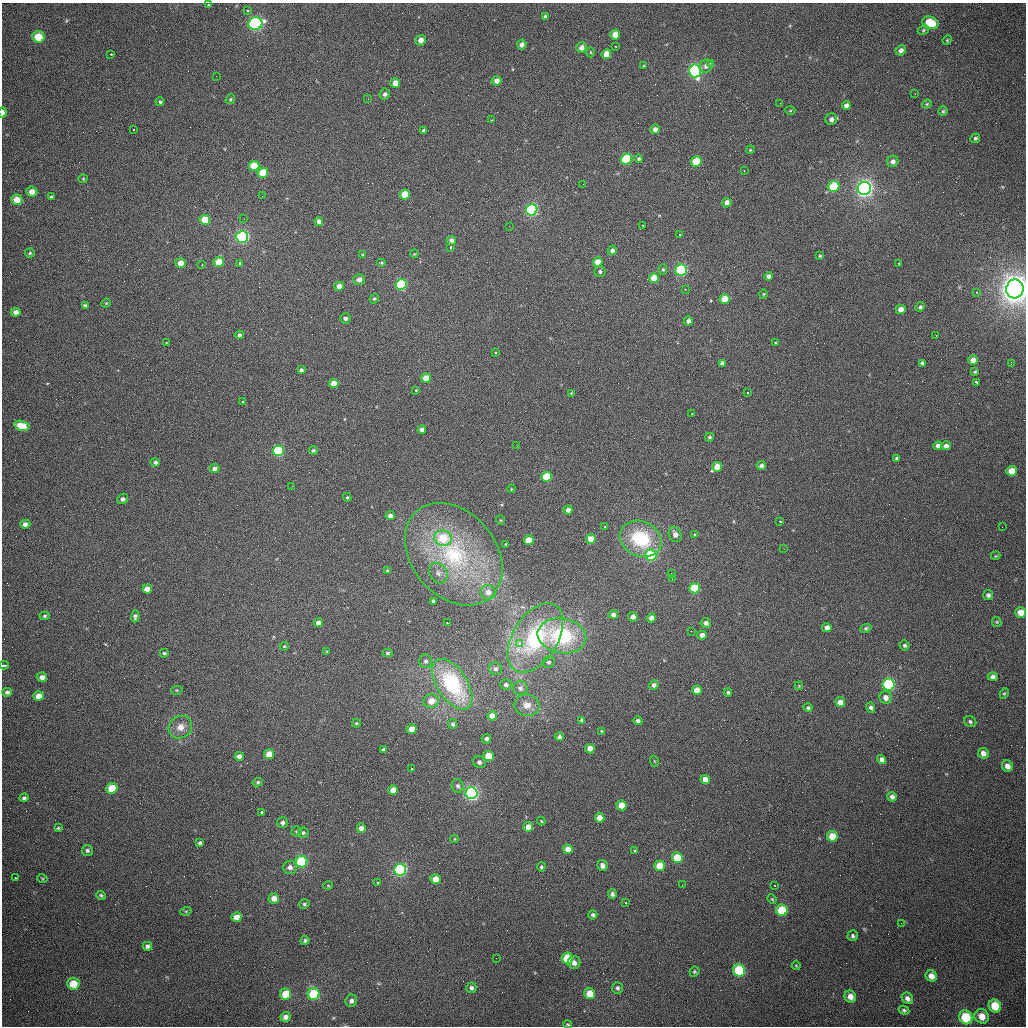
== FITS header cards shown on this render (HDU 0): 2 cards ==
NAXIS1  =                 1024 /fastest changing axis
NAXIS2  =                 1024 /next to fastest changing axis

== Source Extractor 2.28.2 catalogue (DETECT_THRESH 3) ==
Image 1024 x 1024 px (HDU 0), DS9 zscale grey, 1 PNG px = 1 image px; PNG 1028 x 1028 px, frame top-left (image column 1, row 1024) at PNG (2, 3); each listed source drawn as its Kron ellipse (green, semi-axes under 4 px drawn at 4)
Background 412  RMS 14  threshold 41.5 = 3 sigma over >= 5 px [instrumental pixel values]
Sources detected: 309; all 309 listed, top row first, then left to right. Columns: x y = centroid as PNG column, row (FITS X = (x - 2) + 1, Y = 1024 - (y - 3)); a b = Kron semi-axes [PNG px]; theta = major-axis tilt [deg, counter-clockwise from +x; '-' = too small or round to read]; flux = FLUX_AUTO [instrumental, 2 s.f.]
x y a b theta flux
208 5 3 3 - 1.1e+04
248 11 3 2 - 1.6e+03
545 17 4 4 - 2.4e+03
930 23 8 6 -20 2.5e+04
255 24 7 6 - 1.8e+05
923 30 6 4 29 1.3e+03
615 35 5 4 - 1.2e+04
38 37 6 5 - 2.2e+04
421 40 5 5 - 6.3e+03
947 40 5 4 - 9.6e+02
522 45 5 4 - 4.1e+03
616 46 3 2 - 1.4e+03
581 48 5 5 - 5.9e+03
901 50 5 5 - 3.6e+03
590 52 5 3 - 8.6e+02
111 54 3 2 - 2.9e+03
606 54 5 4 - 1.4e+04
710 63 4 3 - 1.5e+03
644 66 4 4 - 1.1e+03
706 66 7 6 - 3.9e+03
695 71 6 6 - 1.6e+05
216 76 2 2 - 4.9e+02
497 81 5 4 - 5.8e+03
395 83 5 5 - 1.0e+04
385 94 5 5 - 2.9e+03
915 94 2 2 - 6.6e+02
230 99 5 4 - 1.1e+03
368 99 2 2 - 7.0e+02
160 102 4 3 - 1.5e+03
780 103 2 2 - 6.9e+02
927 104 5 4 - 1.0e+03
846 105 4 4 - 3.7e+03
790 111 5 3 - 8.8e+02
943 111 5 4 - 1.5e+03
3 112 5 3 - 3.2e+03
831 119 6 5 - 3.8e+03
491 120 3 2 - 9.7e+02
655 129 4 4 - 4.0e+03
134 130 3 2 - 1.1e+03
424 131 4 3 - 2.4e+03
975 138 5 4 - 1.8e+03
750 150 4 3 - 8.3e+02
626 159 5 5 - 6.6e+04
639 159 4 4 - 1.8e+03
696 161 5 5 - 3.1e+04
893 161 6 5 - 3.9e+03
254 166 5 5 - 2.2e+04
744 171 3 2 - 1.3e+03
263 173 5 5 - 2.7e+04
83 179 4 4 - 1.0e+03
583 184 2 2 - 3.5e+02
834 186 6 5 - 4.7e+04
864 189 7 6 - 3.8e+05
32 192 5 5 - 7.1e+03
405 195 5 5 - 2.4e+04
262 196 3 2 - 1.1e+03
51 197 4 4 - 1.3e+03
17 200 5 5 - 1.3e+04
727 203 5 4 - 5.5e+03
532 210 6 5 - 1.8e+05
244 219 2 2 - 1.5e+03
205 220 5 5 - 3.0e+04
319 221 4 4 - 4.0e+03
643 225 3 2 - 1.3e+03
509 226 2 2 - 8.9e+02
680 234 3 2 - 1.2e+03
242 237 6 5 - 1.9e+05
451 241 4 4 - 4.1e+03
450 248 4 3 - 3.5e+03
612 250 5 4 - 3.4e+03
30 253 5 4 - 1.2e+03
414 254 4 3 - 7.4e+02
363 255 4 4 - 9.2e+02
820 256 3 2 - 1.0e+03
219 262 5 5 - 1.9e+04
598 262 5 4 - 1.3e+04
181 263 5 5 - 9.8e+03
240 263 3 3 - 6.5e+03
381 263 5 4 - 1.0e+03
899 264 3 2 - 2.8e+03
202 265 3 2 - 1.7e+03
663 269 5 4 - 1.3e+03
681 270 6 5 - 1.4e+05
600 271 5 5 - 2.2e+03
769 276 4 4 - 4.4e+03
654 278 5 5 - 1.7e+04
359 279 6 5 - 5.7e+03
401 284 5 5 - 8.9e+04
339 286 5 4 - 8.7e+03
685 289 3 2 - 1.7e+03
1015 289 9 8 - 1.2e+06
977 292 4 3 - 1.8e+03
763 294 4 3 - 7.8e+02
374 299 5 4 - 1.4e+03
725 299 5 5 - 2.3e+04
106 303 5 4 - 9.6e+02
85 306 4 3 - 2.2e+03
920 307 5 4 - 1.7e+03
901 309 5 4 - 8.2e+03
16 312 5 4 - 4.2e+03
345 318 5 5 - 3.0e+03
688 321 4 4 - 3.3e+03
239 335 5 4 - 2.2e+03
936 336 3 2 - 1.0e+03
166 342 3 2 - 3.3e+03
775 343 4 3 - 1.1e+03
495 353 3 3 - 3.1e+03
973 360 5 5 - 6.7e+03
722 363 4 4 - 3.4e+03
922 363 4 4 - 1.7e+03
1011 364 3 2 - 7.8e+02
301 370 4 3 - 2.2e+03
975 372 3 3 - 1.1e+03
426 378 5 4 - 1.8e+04
977 382 4 3 - 7.1e+03
334 383 5 4 - 1.1e+04
416 390 4 4 - 7.7e+02
571 393 4 3 - 7.7e+02
747 393 3 3 - 1.7e+03
242 401 3 3 - 2.2e+03
692 414 3 2 - 1.3e+03
22 426 7 5 -16 2.1e+04
422 430 4 4 - 5.1e+03
709 437 4 4 - 1.9e+03
517 446 3 2 - 9.0e+02
938 446 4 4 - 3.7e+03
946 446 5 4 - 4.2e+03
313 450 4 4 - 1.8e+03
278 451 5 5 - 9.5e+04
897 458 4 3 - 1.5e+03
155 462 5 4 - 2.4e+03
761 465 5 5 - 3.2e+03
717 467 5 5 - 1.6e+04
214 468 5 4 - 4.1e+03
1012 471 5 5 - 1.4e+04
547 477 5 5 - 4.0e+04
292 486 2 2 - 6.3e+02
511 489 4 3 - 7.5e+02
347 497 4 4 - 1.3e+03
123 499 6 5 - 3.1e+03
568 510 4 4 - 5.3e+03
390 516 4 4 - 5.1e+03
500 520 5 3 - 7.7e+02
780 521 3 3 - 2.7e+03
25 524 5 4 - 4.0e+03
605 527 3 3 - 1.5e+04
1002 527 2 2 - 4.2e+02
675 534 8 6 -64 5.8e+03
694 534 3 3 - 2.5e+03
443 538 9 7 -14 3.3e+04
591 539 5 5 - 1.5e+04
641 539 22 17 -25 6.0e+04
529 540 5 4 - 2.4e+04
506 544 3 2 - 6.6e+02
784 549 2 2 - 5.3e+02
454 554 57 42 -50 1.3e+05
651 555 5 5 - 9.4e+04
996 556 5 3 - 9.8e+02
387 570 4 3 - 9.6e+02
438 573 11 8 -59 4.9e+03
671 574 3 2 - 1.9e+03
672 579 2 2 - 3.7e+03
694 588 5 5 - 4.1e+04
147 589 5 4 - 8.8e+03
488 592 7 7 - 6.8e+03
988 595 5 5 - 3.0e+03
433 601 4 3 - 2.1e+03
1021 612 5 5 - 1.3e+04
613 614 5 4 - 3.8e+03
45 616 5 4 - 1.4e+03
135 616 6 4 84 2.1e+03
633 617 5 4 - 4.3e+03
651 618 4 4 - 5.7e+03
997 622 5 4 - 1.0e+03
318 623 4 4 - 5.3e+03
447 623 3 2 - 1.8e+03
706 623 5 5 - 3.4e+03
827 628 4 4 - 5.8e+03
866 628 5 4 - 1.5e+03
691 631 2 2 - 5.2e+02
702 635 4 4 - 6.2e+03
562 636 24 17 -10 7.6e+04
535 638 38 22 58 8.9e+04
519 644 3 3 - 6.7e+03
905 645 5 4 - 1.9e+03
284 646 4 3 - 1.1e+03
327 651 4 3 - 7.5e+02
164 653 4 4 - 1.2e+03
387 653 5 4 - 1.7e+03
425 661 7 6 - 2.6e+03
548 662 6 5 - 2.1e+03
4 665 4 3 - 1.6e+04
496 669 6 6 - 2.5e+03
42 677 5 4 - 4.9e+03
993 677 5 4 - 3.3e+03
452 684 28 15 -57 8.8e+04
506 684 5 5 - 2.7e+03
654 685 5 4 - 3.8e+03
889 685 6 6 - 1.2e+05
799 686 4 3 - 7.8e+02
520 688 7 7 - 3.9e+03
177 690 6 4 11 1.0e+03
697 690 5 4 - 1.1e+04
7 692 5 4 - 2.7e+03
728 692 4 4 - 1.5e+03
1004 693 5 4 - 1.2e+03
39 696 5 4 - 8.3e+03
886 698 6 6 - 6.4e+03
431 701 8 7 - 9.9e+03
840 702 5 5 - 7.8e+03
527 705 12 10 -6 9.8e+03
871 707 5 4 - 2.7e+03
808 708 4 4 - 1.7e+03
492 716 5 4 - 9.1e+03
582 720 4 4 - 2.2e+03
638 721 4 4 - 3.6e+03
970 722 6 5 - 2.0e+03
356 723 4 3 - 1.2e+03
453 724 5 4 - 2.1e+03
180 727 12 11 - 9.3e+03
412 729 5 5 - 1.3e+04
602 731 4 3 - 7.8e+02
559 737 4 4 - 2.6e+03
486 739 5 5 - 3.2e+03
590 749 5 4 - 1.2e+04
383 750 3 3 - 1.6e+03
983 753 5 5 - 5.4e+03
269 754 5 5 - 1.5e+04
239 756 4 4 - 5.7e+03
489 756 5 5 - 2.7e+04
882 760 5 4 - 3.9e+03
654 761 5 3 - 7.9e+02
479 762 6 5 - 3.2e+03
1007 766 6 5 - 6.3e+03
411 769 3 3 - 4.1e+03
705 779 5 4 - 8.2e+03
258 782 5 4 - 1.6e+03
458 786 7 6 - 3.1e+03
112 788 5 5 - 2.6e+04
393 790 5 4 - 1.1e+04
471 793 6 6 - 2.5e+05
892 797 5 4 - 3.9e+03
24 798 4 4 - 2.2e+03
621 805 5 5 - 1.5e+04
261 812 3 3 - 7.1e+03
600 818 5 4 - 1.0e+04
541 821 4 3 - 7.7e+03
283 823 5 5 - 3.1e+03
528 827 5 5 - 1.1e+04
58 828 3 3 - 1.0e+03
361 828 5 4 - 5.5e+03
296 832 5 5 - 1.5e+03
303 833 5 5 - 1.9e+03
832 836 5 5 - 2.1e+04
455 839 4 3 - 6.8e+02
200 843 4 3 - 1.9e+03
568 849 5 4 - 9.9e+03
87 850 5 5 - 2.1e+03
635 851 4 3 - 1.2e+03
677 858 5 5 - 2.9e+04
302 862 6 5 - 9.4e+04
602 865 5 5 - 5.4e+03
660 866 5 5 - 2.3e+04
290 867 7 6 - 5.2e+03
541 867 4 4 - 1.6e+03
400 870 6 6 - 1.5e+05
15 878 3 2 - 2.3e+03
42 878 5 3 - 9.2e+02
436 879 5 5 - 1.2e+04
377 883 3 3 - 2.0e+03
682 885 2 2 - 7.9e+02
774 885 3 2 - 2.1e+03
328 886 5 3 - 8.1e+02
612 894 5 4 - 2.8e+03
101 895 5 4 - 1.5e+03
274 898 5 5 - 7.3e+03
772 899 5 4 - 9.9e+02
626 903 2 2 - 6.7e+03
304 904 5 4 - 1.6e+03
782 910 6 5 - 3.9e+04
186 911 5 3 - 8.9e+02
593 915 4 4 - 2.2e+03
236 917 5 5 - 1.0e+04
901 923 2 2 - 1.2e+03
853 936 5 5 - 2.0e+03
305 940 4 4 - 1.6e+03
147 946 5 4 - 2.7e+03
496 958 2 2 - 5.1e+02
567 958 6 5 - 4.0e+04
574 963 6 6 - 4.7e+03
796 966 4 4 - 8.8e+02
739 970 6 6 - 5.2e+04
694 972 5 4 - 1.4e+03
931 976 6 5 - 7.7e+03
73 984 6 6 - 1.6e+04
471 988 5 5 - 2.6e+03
617 988 6 5 - 2.2e+03
590 993 6 5 - 1.5e+04
285 994 5 5 - 1.9e+04
314 994 6 6 - 4.8e+04
850 997 6 5 - 7.1e+03
907 998 6 5 - 3.8e+03
351 1001 6 5 - 3.2e+03
995 1006 7 6 - 2.2e+04
904 1010 5 4 - 1.5e+03
982 1016 7 7 - 1.0e+04
285 1017 5 5 - 4.9e+03
966 1017 7 6 - 3.3e+04
568 1024 4 3 - 1.0e+03
At the frame edge (FLAGS 8, measured only in part): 5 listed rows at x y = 208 5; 3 112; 1015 289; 4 665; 568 1024